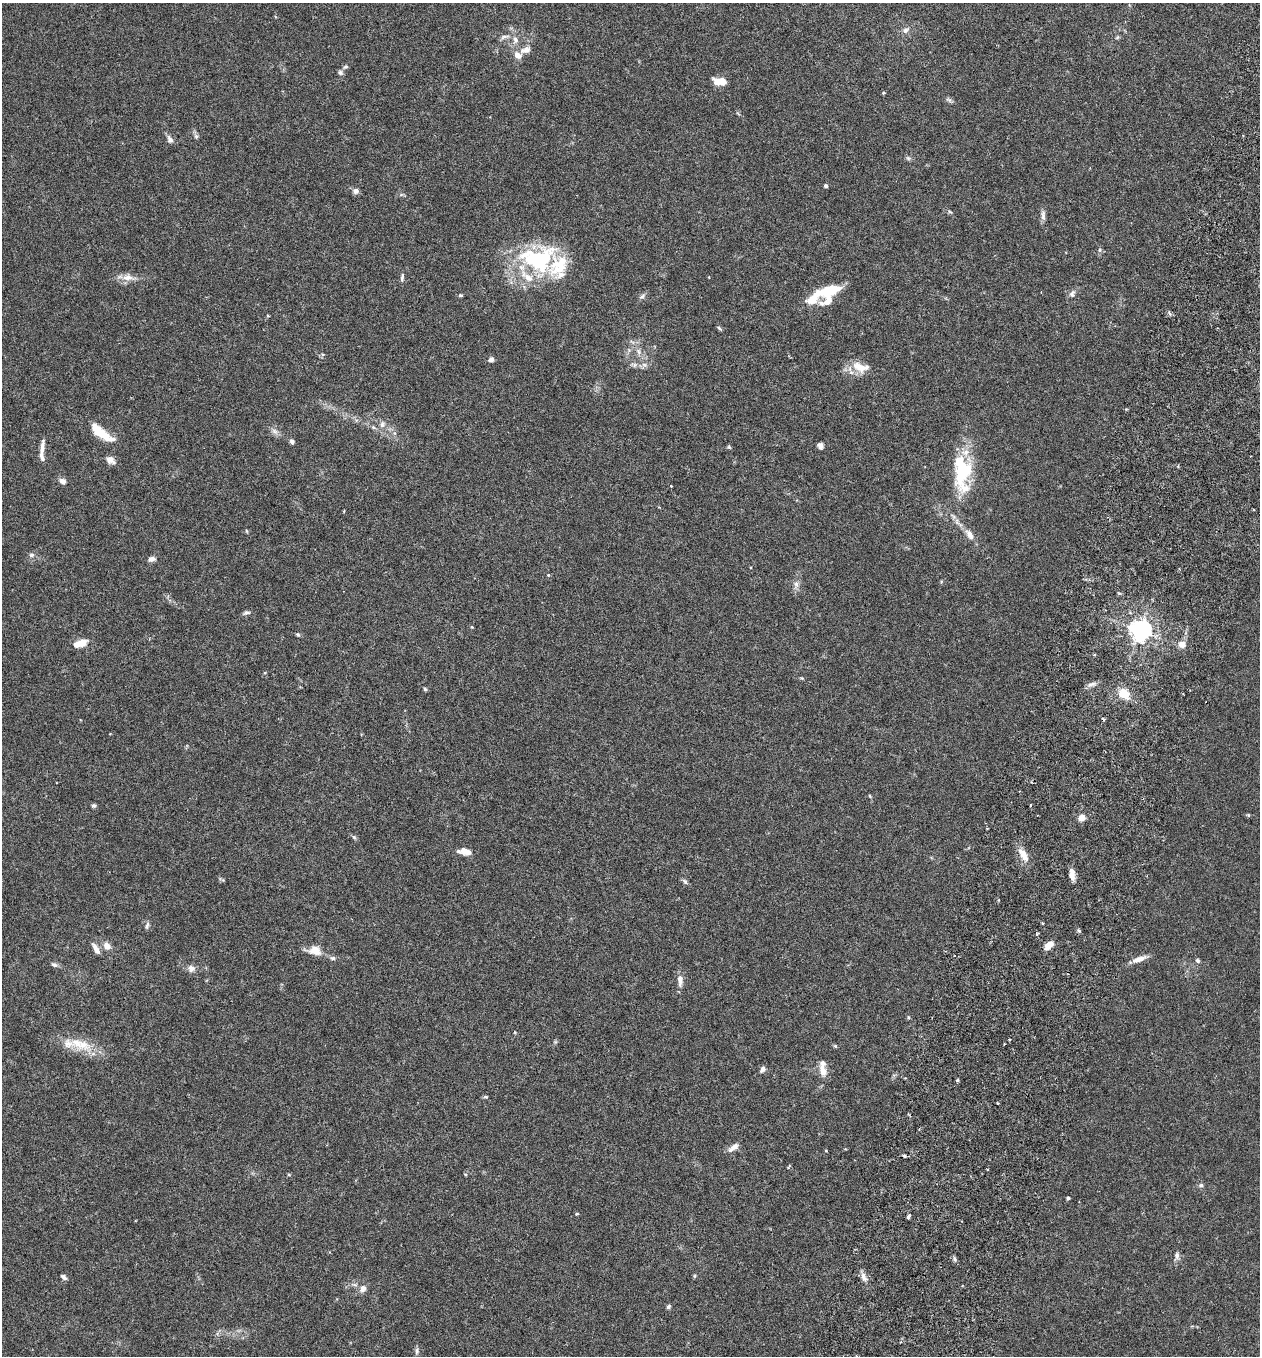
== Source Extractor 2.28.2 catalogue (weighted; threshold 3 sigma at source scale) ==
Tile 10 of 4 x 4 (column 2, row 3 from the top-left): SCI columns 1450-2707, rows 1383-2736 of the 5545 x 5467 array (HDU 1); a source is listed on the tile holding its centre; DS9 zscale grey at full resolution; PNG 1262 x 1358 px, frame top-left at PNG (2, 3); no overlay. Shown black and unused: <1% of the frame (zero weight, under 3 of 6 exposures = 3% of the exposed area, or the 3 px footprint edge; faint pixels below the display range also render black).
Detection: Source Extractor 2.28.2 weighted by HDU 2 'WHT'; one run over the whole footprint, this tile lists its part. Background 0.0176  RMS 0.002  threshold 0.00801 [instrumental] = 3 sigma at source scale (4.09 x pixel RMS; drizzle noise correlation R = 1.36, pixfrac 0.8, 0.05/0.05 arcsec/px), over >= 5 px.
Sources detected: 122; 2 inside a brighter object's white glare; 3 cosmic-ray / hot-pixel residue — not listed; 11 inside a brighter listed object's ellipse — not listed separately; the other 106 listed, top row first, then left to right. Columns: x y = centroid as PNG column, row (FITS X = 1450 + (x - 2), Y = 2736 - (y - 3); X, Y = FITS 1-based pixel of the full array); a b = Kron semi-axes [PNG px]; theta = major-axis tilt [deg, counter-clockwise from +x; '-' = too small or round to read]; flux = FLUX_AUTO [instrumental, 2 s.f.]
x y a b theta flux
906 30 9 7 34 0.72
504 37 14 4 14 0.63
1117 37 6 4 58 0.24
515 40 10 7 -80 0.88
526 50 11 7 18 1.2
345 67 7 5 18 0.34
340 72 7 6 - 0.43
720 81 14 7 -4 2.4
883 93 4 3 - 0.22
949 100 10 4 -30 0.39
196 136 7 6 - 0.4
170 139 10 7 -62 0.79
908 158 7 4 -44 0.32
826 186 4 4 - 0.4
356 191 7 6 - 0.77
950 212 6 3 -19 0.24
1043 215 15 6 -90 0.75
1099 250 6 4 89 0.29
538 259 47 33 7 20
128 277 16 9 -4 1.6
402 278 12 4 84 0.46
829 291 23 12 22 6.2
1072 294 10 8 70 0.7
460 295 6 4 -1 0.25
642 296 9 5 37 0.48
1169 313 6 3 -70 0.3
268 316 5 3 - 0.14
719 328 7 4 -45 0.28
638 352 9 6 -57 0.74
491 359 6 5 - 0.63
634 365 9 5 -29 0.53
644 365 7 4 -2 0.49
860 367 25 12 -13 2.8
382 425 8 6 87 0.65
274 431 10 5 -27 0.66
101 433 29 9 -38 4.8
292 441 6 5 - 0.43
820 446 7 5 -73 0.69
729 447 6 4 -44 0.23
42 449 22 5 82 1.2
110 460 11 8 -35 1
963 470 22 20 -24 7.8
62 481 7 6 - 0.81
671 486 3 2 - 0.15
344 511 3 3 - 0.19
953 516 8 4 -45 0.42
247 531 5 3 - 0.17
969 534 17 8 -55 1.4
31 555 7 5 15 0.45
151 559 10 6 12 0.74
548 575 4 4 - 0.23
796 584 8 7 - 0.69
246 613 9 5 16 0.45
472 627 4 3 - 0.16
1140 630 7 6 - 120
298 634 6 5 - 0.26
80 643 15 7 17 2.5
1182 644 9 8 - 1.2
1094 655 3 3 - 0.2
1091 684 12 6 28 0.72
425 689 5 4 - 0.25
1124 694 14 10 -31 2.9
870 796 5 4 - 0.19
94 805 6 5 - 0.32
1248 815 4 4 - 0.19
1081 818 6 5 - 2
354 837 7 4 -45 0.3
465 851 14 7 -9 1.8
1023 855 23 8 -57 1.8
1072 874 13 6 -88 1.3
685 882 7 5 -62 0.41
1043 923 3 3 - 0.18
147 926 10 4 74 0.43
1079 931 6 3 -19 0.25
1038 933 4 3 - 0.25
1048 945 9 6 45 1.9
107 946 9 7 -45 1.3
96 948 14 5 -59 1.2
315 950 14 11 -32 2.3
333 958 7 5 13 0.41
1139 959 19 6 19 1.4
1197 960 6 5 - 0.32
54 965 9 5 -22 0.46
191 969 10 9 - 0.91
680 980 16 7 -89 1.2
908 1017 5 3 - 0.18
83 1045 22 15 -19 3.8
835 1046 5 4 - 0.23
762 1069 8 6 62 0.55
823 1070 15 8 -72 1.7
957 1080 4 4 - 0.24
486 1097 6 4 -5 0.24
733 1147 16 6 37 1
465 1174 5 3 - 0.16
1201 1185 5 5 - 0.35
1068 1198 4 3 - 0.29
576 1214 4 3 - 0.17
908 1216 4 3 - 0.46
1177 1256 9 6 85 0.59
955 1259 6 4 -87 0.32
694 1276 6 3 71 0.19
64 1277 7 5 -41 0.5
864 1277 14 6 -68 0.96
363 1288 10 8 59 0.92
669 1306 7 5 47 0.33
417 1351 11 4 89 0.41